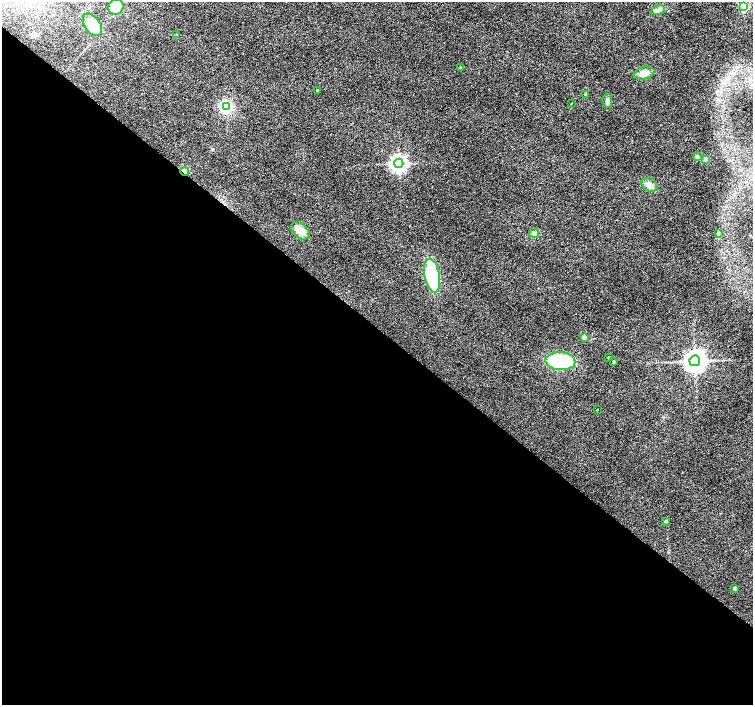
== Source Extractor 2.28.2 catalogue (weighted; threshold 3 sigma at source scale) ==
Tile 14 of 4 x 4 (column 2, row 4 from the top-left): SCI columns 1508-3009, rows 236-1641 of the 6013 x 6028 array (HDU 1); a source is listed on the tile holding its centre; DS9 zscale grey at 2 x 2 block average (1 PNG px = mean of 2 x 2 image px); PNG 755 x 707 px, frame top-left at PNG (2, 2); each listed source drawn as its Kron ellipse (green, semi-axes under 4 px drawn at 4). Shown black and unused: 54% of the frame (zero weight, under 2 of 3 exposures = <1% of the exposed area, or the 3 px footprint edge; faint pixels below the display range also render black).
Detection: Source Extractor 2.28.2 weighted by HDU 2 'WHT'; one run over the whole footprint, this tile lists its part. Background 0.0342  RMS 0.0086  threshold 0.0388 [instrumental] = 3 sigma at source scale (4.5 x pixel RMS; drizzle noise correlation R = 1.50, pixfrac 1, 0.0396/0.0396 arcsec/px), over >= 5 px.
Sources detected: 29; all 29 listed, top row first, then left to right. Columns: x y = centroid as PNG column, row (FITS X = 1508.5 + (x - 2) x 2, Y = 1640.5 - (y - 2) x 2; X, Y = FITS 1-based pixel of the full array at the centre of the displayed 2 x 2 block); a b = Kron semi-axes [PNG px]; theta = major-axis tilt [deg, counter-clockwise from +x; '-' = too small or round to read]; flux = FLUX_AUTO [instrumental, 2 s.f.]
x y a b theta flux
116 7 8 7 - 35
744 7 3 3 - 110
658 10 7 4 20 5.7
92 25 13 7 -54 37
177 35 2 2 - 0.82
460 67 2 2 - 1.3
644 73 10 6 12 17
317 90 3 2 - 2.5
586 94 3 2 - 3.7
607 101 7 4 -86 6.1
571 103 2 2 - 1.1
226 107 4 4 - 390
697 157 3 3 - 22
706 159 3 3 - 9.2
399 163 4 4 - 870
185 172 4 2 - 86
649 185 8 6 -30 9.3
300 231 11 7 -39 21
534 233 5 2 - 2.7
718 233 3 3 - 4.4
432 276 17 7 -80 130
584 337 3 3 - 20
609 358 2 2 - 3.5
560 361 15 9 -4 120
695 361 5 5 - 1700
614 362 2 2 - 2.7
597 410 2 2 - 0.92
666 521 3 2 - 3.7
735 588 3 2 - 7.8
Overlapping masked pixels (flux is a lower limit): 1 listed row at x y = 185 172
Diffuse or blended objects may show on this block-average render without a row.